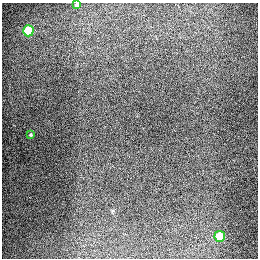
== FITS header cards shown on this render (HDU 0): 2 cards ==
NAXIS1  =                  256
NAXIS2  =                  256

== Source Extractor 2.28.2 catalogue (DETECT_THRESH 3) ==
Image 256 x 256 px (HDU 0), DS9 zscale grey, 1 PNG px = 1 image px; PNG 260 x 260 px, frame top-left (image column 1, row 256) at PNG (2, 3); each listed source drawn as its Kron ellipse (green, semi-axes under 4 px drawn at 4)
Background 1310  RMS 26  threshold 79.4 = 3 sigma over >= 5 px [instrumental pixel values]
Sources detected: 4; all 4 listed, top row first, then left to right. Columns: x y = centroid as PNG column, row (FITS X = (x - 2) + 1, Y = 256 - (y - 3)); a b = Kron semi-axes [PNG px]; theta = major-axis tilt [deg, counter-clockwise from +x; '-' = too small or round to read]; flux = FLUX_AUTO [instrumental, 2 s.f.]
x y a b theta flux
77 5 4 4 - 2800
28 31 5 5 - 94000
31 135 3 3 - 2200
220 236 5 5 - 71000
At the frame edge (FLAGS 8, measured only in part): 1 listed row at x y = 77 5